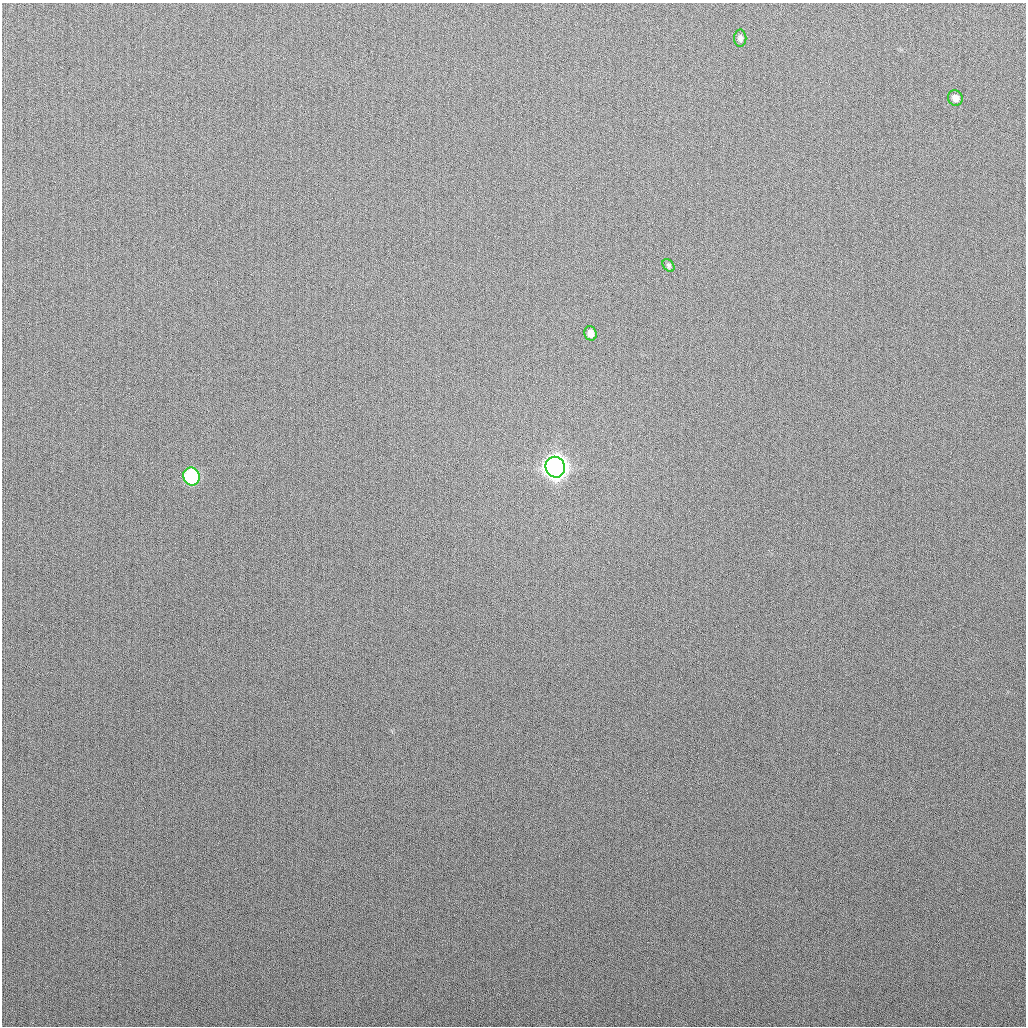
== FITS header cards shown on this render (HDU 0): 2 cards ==
NAXIS1  =                 1024
NAXIS2  =                 1024

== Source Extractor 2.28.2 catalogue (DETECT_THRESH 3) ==
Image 1024 x 1024 px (HDU 0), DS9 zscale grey, 1 PNG px = 1 image px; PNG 1028 x 1028 px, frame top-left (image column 1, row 1024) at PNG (2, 3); each listed source drawn as its Kron ellipse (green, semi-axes under 4 px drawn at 4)
Background 266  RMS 10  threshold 30.9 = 3 sigma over >= 5 px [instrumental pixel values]
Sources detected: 6; all 6 listed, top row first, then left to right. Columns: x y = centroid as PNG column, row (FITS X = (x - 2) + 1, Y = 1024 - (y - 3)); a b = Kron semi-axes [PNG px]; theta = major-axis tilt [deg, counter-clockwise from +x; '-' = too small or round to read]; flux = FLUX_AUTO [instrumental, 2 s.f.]
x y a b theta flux
740 38 8 6 90 2500
955 98 8 7 - 4400
669 265 7 5 -51 1400
590 333 7 6 - 4900
555 467 10 9 - 760000
191 476 9 8 - 82000